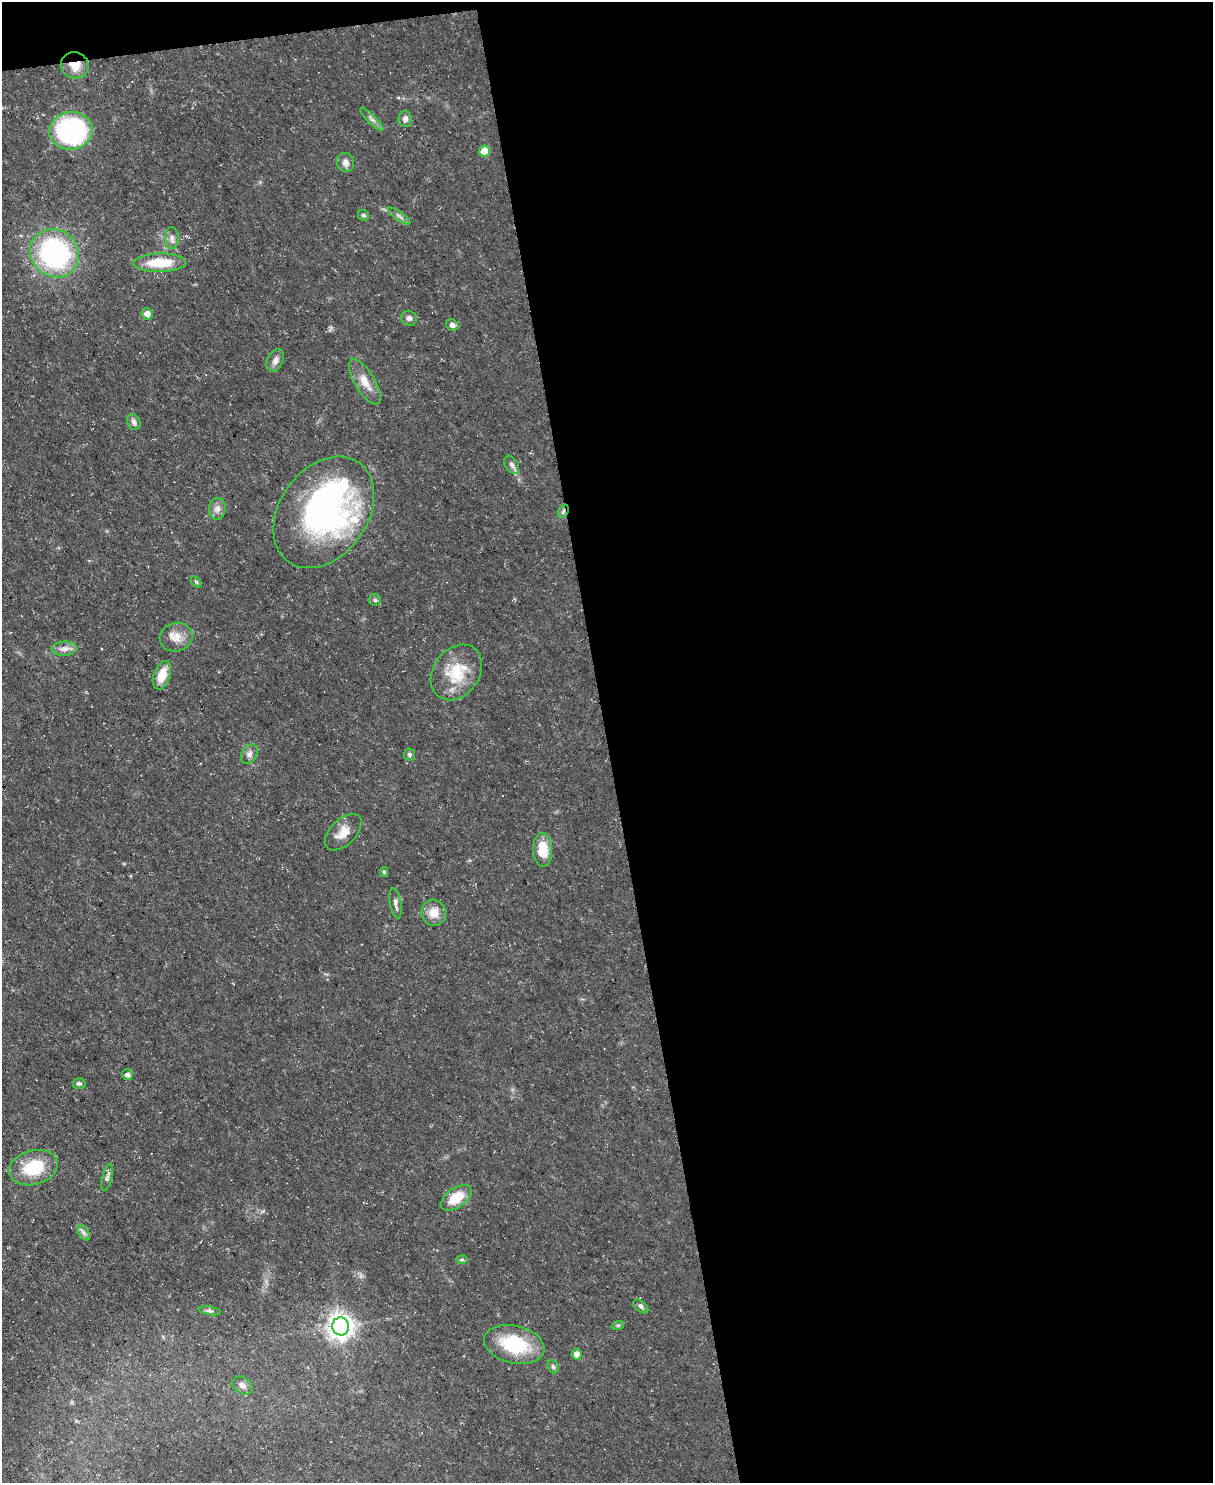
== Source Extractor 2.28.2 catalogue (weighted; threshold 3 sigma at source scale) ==
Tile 4 of 4 x 3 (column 4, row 1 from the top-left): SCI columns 3635-4845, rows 3208-4688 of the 4845 x 4820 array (HDU 1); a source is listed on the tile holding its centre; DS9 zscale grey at full resolution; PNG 1215 x 1485 px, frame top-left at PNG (2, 2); each listed source drawn as its Kron ellipse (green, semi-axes under 4 px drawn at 4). Shown black and unused: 51% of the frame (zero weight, under 3 of 5 exposures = <1% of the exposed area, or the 3 px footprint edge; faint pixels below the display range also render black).
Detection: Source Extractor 2.28.2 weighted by HDU 2 'WHT'; one run over the whole footprint, this tile lists its part. Background 0.0572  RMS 0.0044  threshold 0.02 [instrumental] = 3 sigma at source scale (4.5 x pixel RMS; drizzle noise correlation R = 1.50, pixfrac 1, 0.05/0.05 arcsec/px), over >= 5 px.
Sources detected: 52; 2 inside a brighter object's white glare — neither listed nor drawn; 1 inside a brighter listed object's ellipse — not listed separately; the other 49 listed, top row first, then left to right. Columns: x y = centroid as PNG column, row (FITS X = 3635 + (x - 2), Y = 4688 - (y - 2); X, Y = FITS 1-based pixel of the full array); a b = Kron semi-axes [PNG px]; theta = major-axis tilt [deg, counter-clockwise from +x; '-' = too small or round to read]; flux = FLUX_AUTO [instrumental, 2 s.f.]
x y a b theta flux
75 65 14 13 - 6.8
372 119 16 3 -45 1.5
405 119 8 6 -89 2
71 131 22 19 8 83
484 151 5 5 - 7.3
345 162 9 8 - 2.4
363 215 6 5 - 0.87
399 216 13 4 -36 1.5
172 238 11 6 90 1.9
54 253 25 23 -41 76
160 263 26 9 1 15
147 314 5 5 - 3
409 318 8 7 - 1.4
452 325 6 5 - 1.7
275 361 12 7 65 2.3
365 382 26 10 -60 6.6
134 422 8 6 -64 1.6
512 465 10 6 -58 1.6
217 509 11 8 82 2.4
563 511 7 5 58 1.1
324 512 61 44 54 130
196 582 6 4 -45 0.58
375 600 6 6 - 0.8
176 637 16 14 13 5.6
64 649 13 7 5 2.6
456 672 30 23 54 18
162 675 15 8 70 7.6
249 754 10 7 58 2
409 755 6 6 - 0.85
343 832 22 12 44 5.8
543 850 17 9 -89 10
384 872 5 4 - 0.73
396 903 15 5 -79 1.9
434 913 13 12 - 5.9
127 1075 5 5 - 1.4
79 1084 6 5 - 0.86
34 1168 25 17 16 19
107 1177 14 5 76 1.5
456 1198 17 10 35 9.9
84 1233 8 5 -60 1.4
462 1259 6 4 1 0.58
641 1306 9 5 -41 1.2
210 1311 11 3 -10 0.97
618 1325 6 4 18 0.68
341 1326 9 8 - 370
514 1344 31 19 -13 26
577 1354 5 5 - 3.1
553 1367 7 5 -69 1
242 1385 11 8 -34 2.2
Overlapping masked pixels (flux is a lower limit): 2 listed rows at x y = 75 65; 563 511